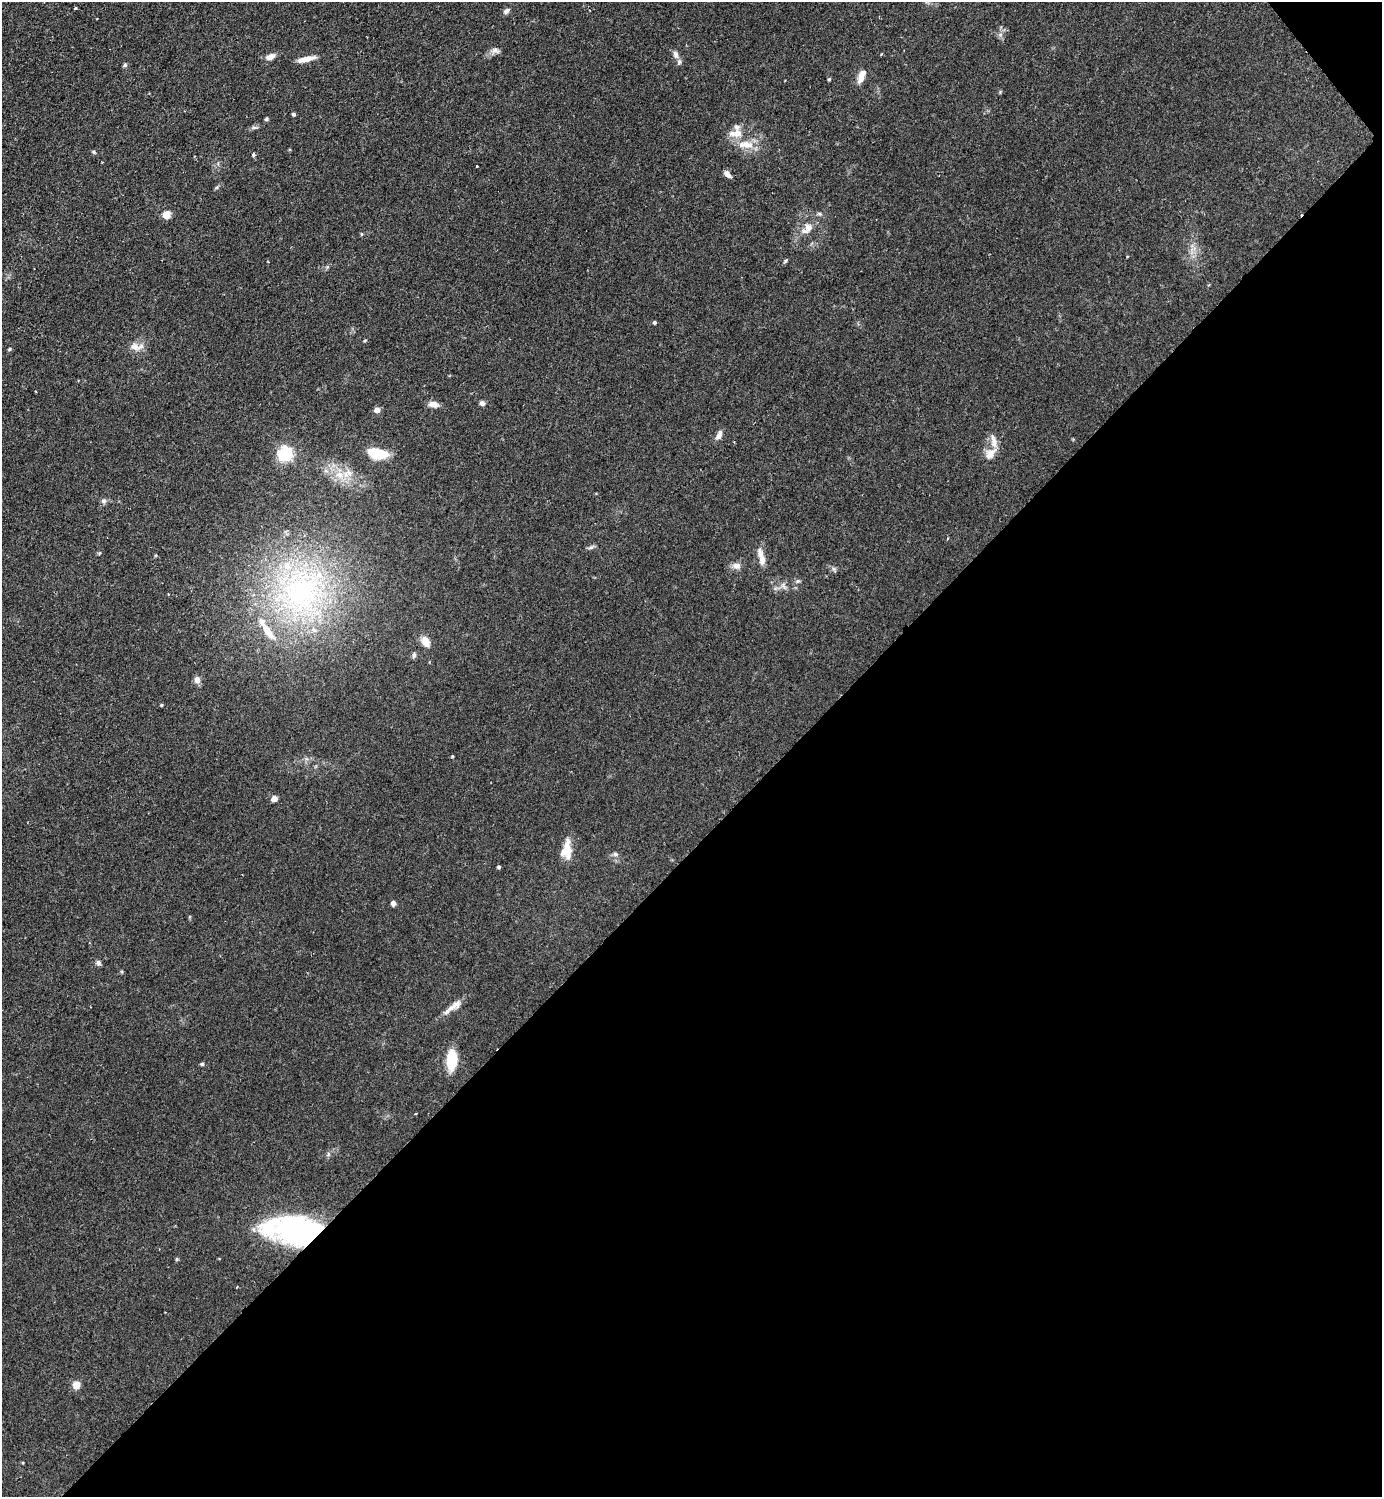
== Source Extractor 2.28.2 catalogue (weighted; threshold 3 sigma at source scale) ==
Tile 12 of 4 x 4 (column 4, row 3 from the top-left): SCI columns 4301-5680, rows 1498-2992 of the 5983 x 5984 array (HDU 1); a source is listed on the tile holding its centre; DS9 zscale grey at full resolution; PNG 1384 x 1499 px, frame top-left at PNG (2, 2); no overlay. Shown black and unused: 44% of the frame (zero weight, under 2 of 3 exposures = <1% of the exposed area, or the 3 px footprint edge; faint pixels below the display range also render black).
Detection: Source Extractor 2.28.2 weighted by HDU 2 'WHT'; one run over the whole footprint, this tile lists its part. Background 0.0841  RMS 0.006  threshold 0.0271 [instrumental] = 3 sigma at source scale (4.5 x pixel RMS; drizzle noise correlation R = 1.50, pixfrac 1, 0.05/0.05 arcsec/px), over >= 5 px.
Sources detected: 74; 1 cosmic-ray / hot-pixel residue — not listed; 10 inside a brighter listed object's ellipse — not listed separately; the other 63 listed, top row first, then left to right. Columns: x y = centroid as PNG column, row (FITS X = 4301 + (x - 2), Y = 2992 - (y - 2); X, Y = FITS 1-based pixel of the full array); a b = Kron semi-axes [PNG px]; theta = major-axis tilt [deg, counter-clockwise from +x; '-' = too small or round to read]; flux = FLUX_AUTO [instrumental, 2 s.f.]
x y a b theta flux
75 8 3 3 - 1.2
506 11 8 6 37 2.1
1000 35 7 4 1 1.3
495 50 11 8 -25 2.5
676 55 11 6 -65 2.7
270 57 10 6 26 4.1
306 59 20 6 14 5.9
125 65 6 5 - 1
861 75 16 7 67 6.4
829 79 4 4 - 0.76
294 114 4 4 - 1
266 119 4 4 - 0.94
254 127 9 5 2 1.4
736 133 20 11 6 8.3
747 144 20 11 -9 9.5
94 152 5 4 - 0.77
253 155 4 3 - 1.7
477 166 3 3 - 0.71
727 174 9 5 -48 2.7
216 188 6 4 19 0.84
819 214 7 4 -19 1.1
166 215 10 10 - 4
808 227 11 10 - 4.3
785 261 8 4 45 0.85
654 322 4 3 - 1.1
365 340 5 3 - 0.57
135 346 13 11 -31 5.1
9 349 5 4 - 0.72
482 403 7 5 -20 1.9
433 404 12 7 -9 4.1
377 410 5 4 - 5.1
719 435 11 6 66 3.5
990 453 19 12 50 6.5
286 454 6 6 - 150
377 454 18 9 -10 22
339 475 13 10 -31 7.3
103 501 8 6 31 1.6
591 547 8 4 30 1.3
762 559 14 8 -86 4.5
736 566 12 8 -1 3.3
834 569 9 4 -54 1.2
798 581 6 5 - 1.1
784 586 11 6 -64 2.4
301 592 74 61 76 170
168 594 3 2 - 0.45
426 642 12 8 -65 6.3
414 655 8 5 75 1.5
197 680 9 7 -83 3.2
161 705 4 3 - 0.6
452 756 4 3 - 0.54
274 798 5 5 - 5
567 850 24 11 88 9.5
615 854 6 6 - 1.3
499 867 4 4 - 0.99
393 903 5 4 - 3.2
98 963 7 6 - 1.6
455 1005 27 8 33 5.6
452 1060 20 10 86 17
202 1064 5 4 - 0.99
416 1114 3 2 - 0.71
328 1154 7 5 50 1.3
302 1231 38 23 -4 150
76 1385 8 8 - 4.7
Overlapping masked pixels (flux is a lower limit): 1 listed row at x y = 302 1231